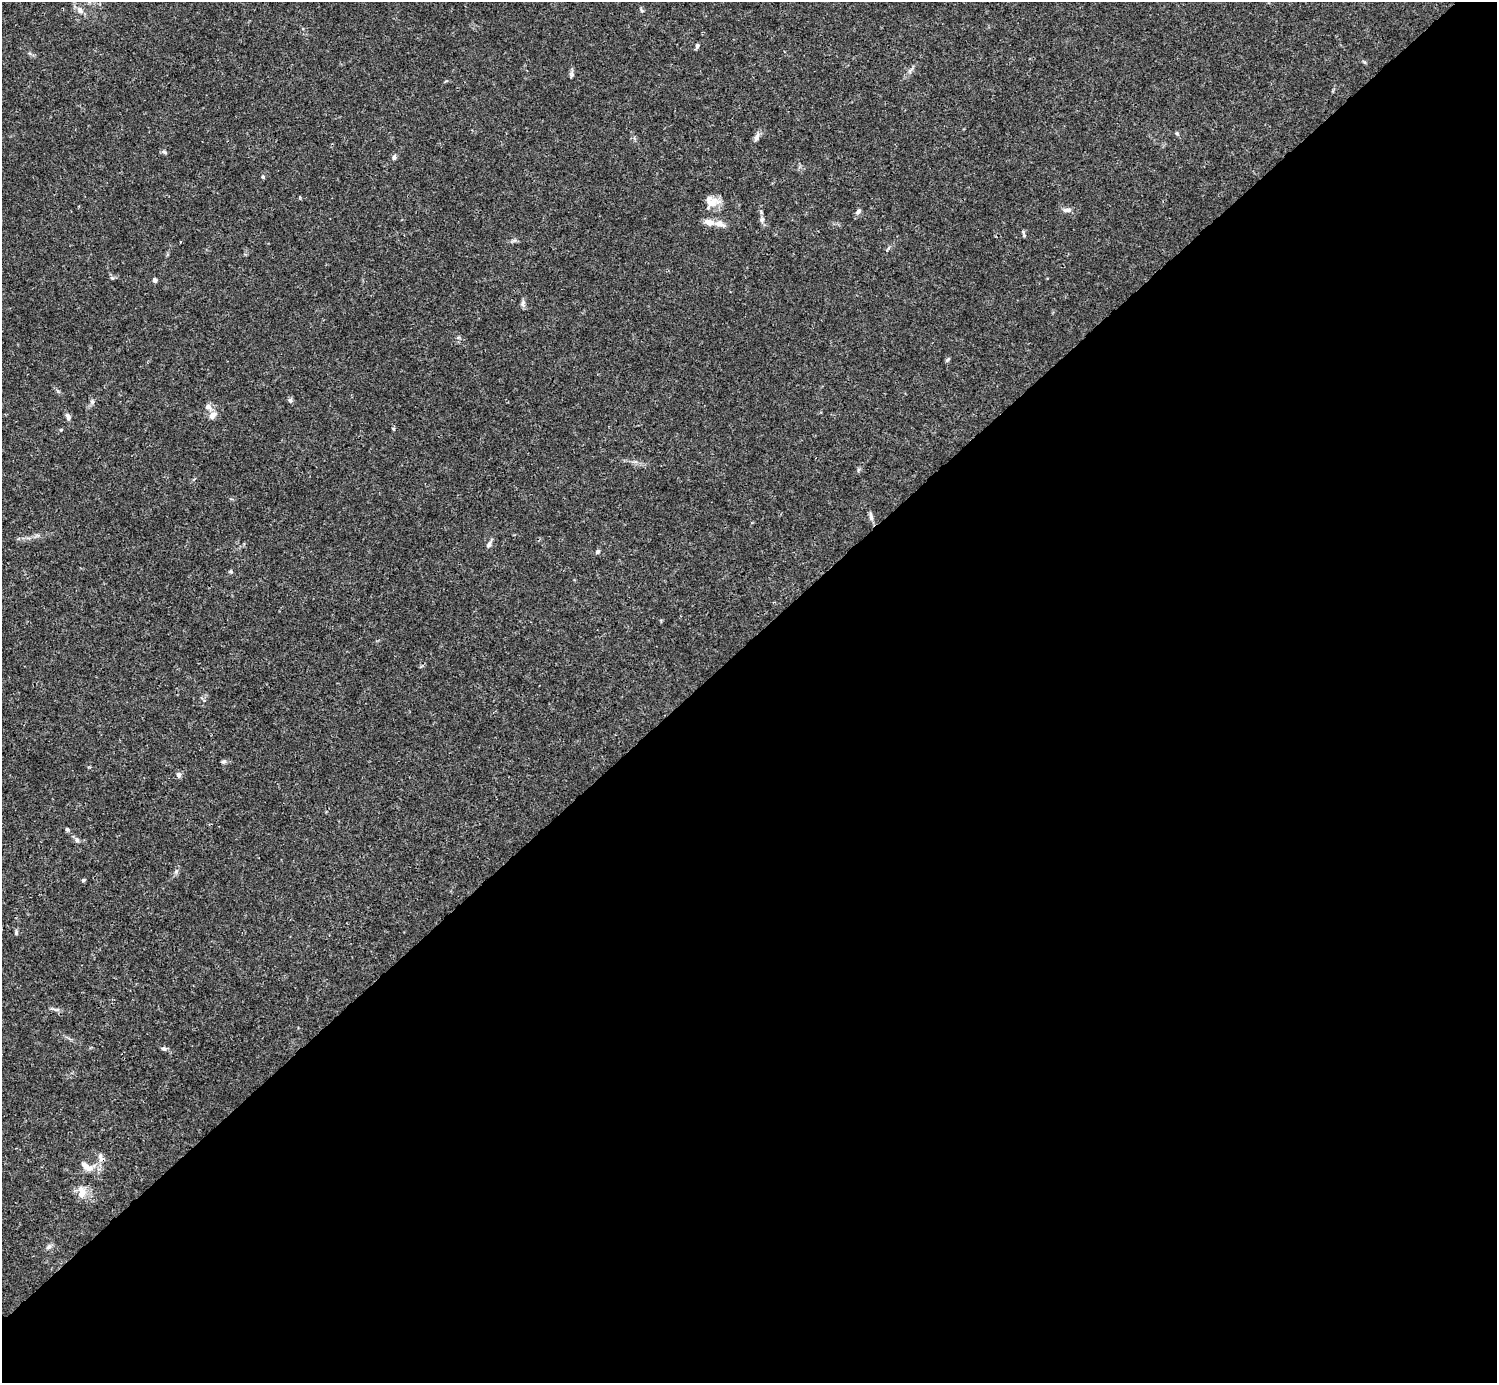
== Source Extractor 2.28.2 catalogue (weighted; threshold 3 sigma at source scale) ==
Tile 12 of 4 x 4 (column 4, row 3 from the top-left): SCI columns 4485-5979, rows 1540-2920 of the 5983 x 5982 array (HDU 1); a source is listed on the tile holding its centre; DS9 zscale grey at full resolution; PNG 1499 x 1385 px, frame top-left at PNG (2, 2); no overlay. Shown black and unused: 54% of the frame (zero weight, under 3 of 4 exposures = <1% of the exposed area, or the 3 px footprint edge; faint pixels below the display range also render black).
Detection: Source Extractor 2.28.2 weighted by HDU 2 'WHT'; one run over the whole footprint, this tile lists its part. Background 0.0163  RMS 0.0022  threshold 0.00973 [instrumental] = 3 sigma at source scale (4.5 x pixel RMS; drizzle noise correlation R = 1.50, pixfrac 1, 0.05/0.05 arcsec/px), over >= 5 px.
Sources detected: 46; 3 inside a brighter listed object's ellipse — not listed separately; the other 43 listed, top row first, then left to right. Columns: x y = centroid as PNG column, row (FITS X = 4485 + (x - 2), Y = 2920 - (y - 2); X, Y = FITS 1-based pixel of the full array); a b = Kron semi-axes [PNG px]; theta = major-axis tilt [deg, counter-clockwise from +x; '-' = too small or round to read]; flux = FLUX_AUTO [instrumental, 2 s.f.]
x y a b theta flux
80 10 11 8 -57 1.2
642 10 6 5 - 0.37
697 46 6 4 79 0.49
1364 62 6 4 -70 0.26
910 71 7 6 - 0.53
572 75 9 5 80 0.51
1177 133 6 4 45 0.27
757 137 12 6 68 0.87
164 152 7 5 -31 0.36
394 157 7 5 79 0.5
263 176 5 4 - 0.3
711 203 24 10 16 2.2
1067 210 12 6 5 0.91
858 211 8 5 51 0.63
762 220 8 7 - 0.66
709 222 13 8 -13 1.7
1024 234 9 3 -72 0.37
155 280 6 5 - 0.48
523 304 10 6 -87 0.61
947 360 7 4 45 0.33
290 400 6 5 - 0.53
92 401 6 5 - 0.38
208 407 10 8 -21 0.96
67 415 8 6 -49 0.65
212 415 11 7 55 1.3
393 428 5 3 - 0.19
61 430 4 4 - 0.23
858 470 6 4 72 0.31
871 516 14 5 -80 0.74
489 544 8 6 52 0.7
597 552 6 5 - 0.44
231 572 5 3 - 0.27
224 761 6 6 - 0.42
179 775 7 7 - 0.6
67 829 5 5 - 0.32
77 840 7 6 - 0.54
83 880 5 4 - 0.33
16 933 6 5 - 0.32
164 1049 8 5 -24 0.5
101 1158 13 7 -68 1.1
85 1166 14 8 -53 1.3
82 1192 16 10 79 2.2
49 1247 8 6 52 0.66
Overlapping masked pixels (flux is a lower limit): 1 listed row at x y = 101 1158
Unlisted compact peaks at least as high as the median listed source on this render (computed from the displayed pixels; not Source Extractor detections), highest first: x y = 112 278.